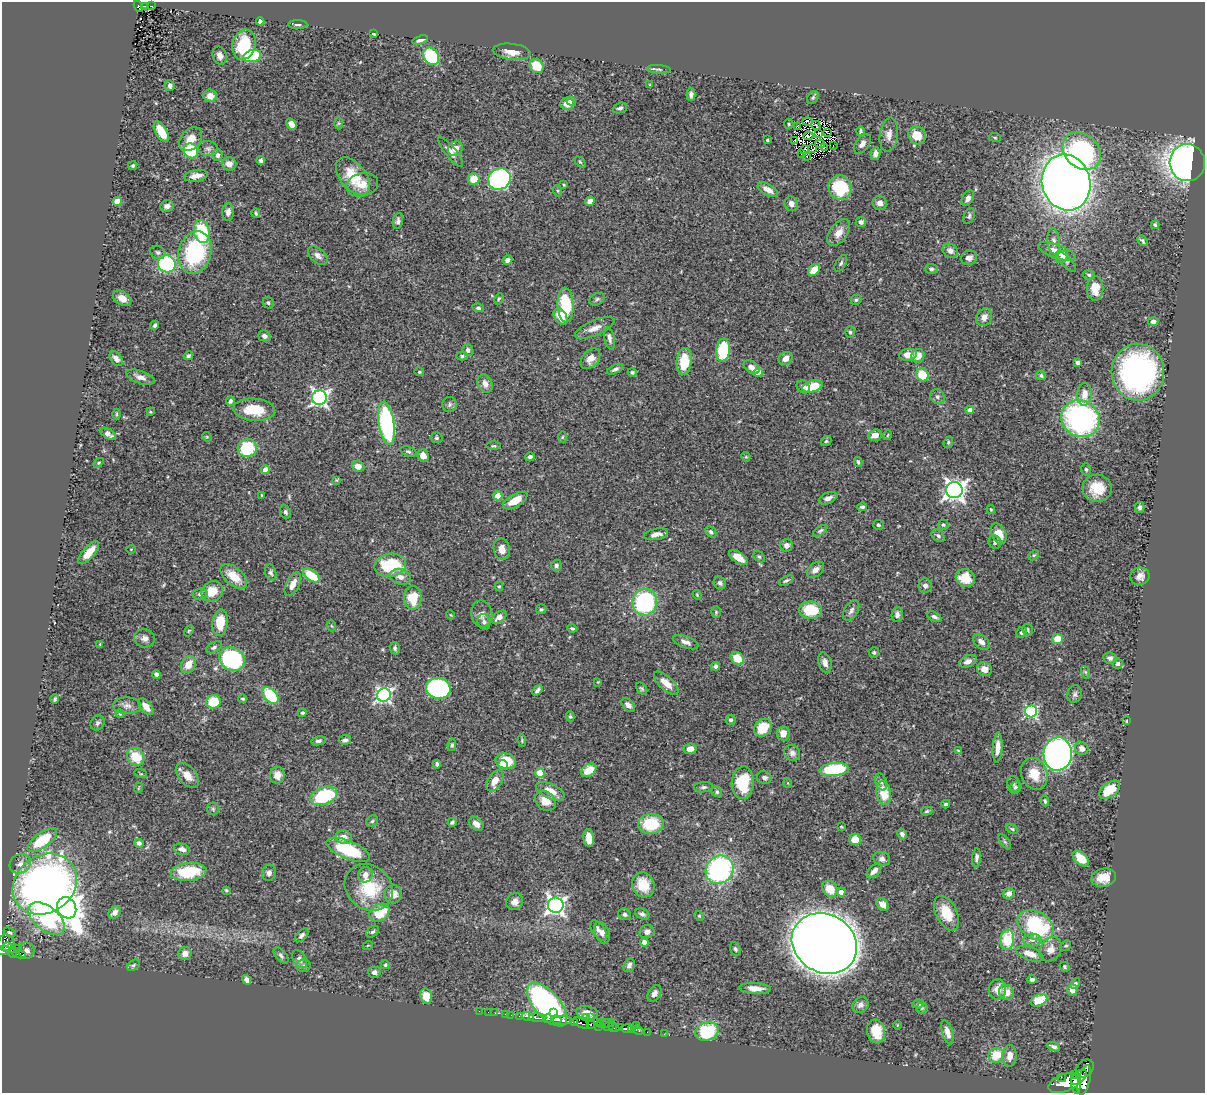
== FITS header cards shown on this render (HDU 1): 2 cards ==
NAXIS1  =                 1203
NAXIS2  =                 1091

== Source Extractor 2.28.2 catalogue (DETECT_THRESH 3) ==
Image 1203 x 1091 px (HDU 1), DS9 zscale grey, 1 PNG px = 1 image px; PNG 1207 x 1095 px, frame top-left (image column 1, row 1091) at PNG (2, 2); each listed source drawn as its Kron ellipse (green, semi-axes under 4 px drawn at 4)
Background 0.611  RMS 0.022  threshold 0.0665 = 3 sigma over >= 5 px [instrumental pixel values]
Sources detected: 449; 4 with non-positive FLUX_AUTO (blend fragments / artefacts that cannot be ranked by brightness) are neither listed nor drawn; the other 445 listed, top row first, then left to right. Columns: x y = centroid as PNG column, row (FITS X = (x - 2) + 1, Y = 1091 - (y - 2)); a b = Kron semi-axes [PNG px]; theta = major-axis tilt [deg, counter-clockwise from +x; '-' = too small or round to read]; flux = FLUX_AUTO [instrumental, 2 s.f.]
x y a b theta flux
138 6 6 3 -64 37
144 6 3 2 - 3.8
151 6 3 2 - 3.9
260 21 4 4 - 4.3
298 24 10 3 0 3.3
374 34 4 2 - 1.7
420 40 8 3 16 4.8
244 45 15 11 74 69
512 52 19 8 -7 18
220 55 9 7 -69 6.9
252 56 9 6 12 100
431 56 9 7 -56 110
536 66 7 6 - 42
659 69 12 3 -5 3.6
650 85 4 4 - 1.5
170 86 5 4 - 4.7
691 94 7 4 -90 4.5
210 96 7 6 - 13
813 98 7 5 50 2.6
571 101 5 4 - 4.8
567 104 7 6 - 10
620 108 7 5 20 3.9
807 121 5 2 - 0.91
339 123 6 4 -90 2
291 124 6 4 -58 12
789 124 5 4 - 1.9
816 125 5 2 - 0.75
798 127 4 2 - 1.3
860 131 5 3 - 2.5
161 132 11 5 -59 31
819 133 3 2 - 0.35
828 133 3 2 - 2.1
889 135 17 9 82 12
917 135 9 8 - 28
808 136 5 2 - 1.5
995 137 6 3 -9 1.5
191 139 13 9 49 19
767 140 3 3 - 1.8
795 141 3 2 - 0.69
820 144 5 2 - 1.3
862 144 11 6 53 7.4
833 146 2 2 - 1.7
825 147 4 2 - 0.0044
208 148 10 7 -11 5.1
455 148 8 7 - 13
813 149 4 2 - 0.6
805 150 4 3 - 0.024
191 151 7 7 - 75
1082 151 21 16 -42 200
450 152 19 5 -51 9.6
801 153 3 3 - 0.78
875 154 6 5 - 7.3
217 155 6 5 - 5.1
807 157 3 2 - 2.4
261 161 4 4 - 2.9
580 162 6 4 -45 1.9
1187 163 18 17 - 720
229 164 7 7 - 8.2
133 165 5 4 - 2.3
196 176 12 5 10 13
353 176 22 13 -50 48
474 179 6 6 - 27
499 179 12 10 34 320
1066 182 28 24 -75 2000
362 185 16 11 14 19
564 185 3 2 - 1.4
840 188 12 11 - 68
768 190 11 5 -28 11
558 191 6 3 -71 1.8
968 198 8 5 62 7.8
118 201 4 4 - 31
590 201 5 4 - 9
880 203 7 7 - 7.6
791 204 7 6 - 9.1
167 206 7 5 9 6.7
228 212 9 6 86 7.2
256 213 5 3 - 2.3
969 216 8 5 66 3.2
398 221 8 5 80 4.1
861 222 5 5 - 3.8
1155 225 4 3 - 2.8
202 232 12 8 -76 86
839 233 15 8 54 13
1054 241 13 6 -83 6.6
1142 241 6 3 -49 2.9
950 251 8 6 -30 6.4
158 252 8 6 -27 3.6
1057 252 20 7 -19 26
195 253 22 16 75 150
318 256 11 7 -43 6.7
1062 257 7 5 43 5.1
969 258 8 7 - 6.8
507 260 5 4 - 6.6
1066 262 13 5 -47 3.8
841 263 9 5 59 3.1
167 264 9 8 - 170
931 269 6 5 - 3
814 270 7 5 46 20
1089 275 6 4 -16 2.7
1095 288 12 8 88 23
122 298 10 6 -35 14
499 299 6 4 65 2.1
597 299 8 6 30 3.4
856 300 5 5 - 2.4
268 303 6 5 - 3.1
566 305 17 8 -86 70
478 308 6 4 -12 3.1
561 317 9 6 -58 22
984 317 9 7 57 9.3
1153 321 5 4 - 4.9
155 325 4 3 - 3.2
595 328 21 7 23 12
850 332 5 5 - 3
265 336 6 5 - 5.4
609 338 11 5 -77 6.4
468 350 6 5 - 5
723 350 11 7 84 72
908 355 9 6 8 16
188 356 5 3 - 3
462 356 6 4 1 2.5
918 356 7 6 - 18
786 358 7 6 - 11
116 359 8 5 -52 8.5
590 359 12 8 49 12
684 361 13 7 84 50
1077 363 4 4 - 7.4
751 367 9 6 -35 9
615 369 8 4 26 4.1
419 372 5 4 - 1.6
632 372 4 4 - 2.5
758 372 4 4 - 18
1138 372 28 26 -87 350
922 375 7 6 - 38
1041 375 5 4 - 2.9
140 377 15 6 -18 9
485 384 10 7 -68 10
812 386 10 5 16 46
803 387 7 6 - 5
1084 394 11 7 84 15
937 396 8 7 - 4.8
319 398 7 7 - 470
230 401 5 4 - 4.2
450 404 7 7 - 4
254 410 21 11 -4 47
970 410 4 4 - 9.5
150 412 3 2 - 1.5
117 414 5 3 - 1.5
1080 419 20 18 -33 330
387 423 22 8 -81 220
108 434 9 4 -29 8.4
875 435 7 5 19 12
888 435 5 3 - 1.2
207 437 5 4 - 1.5
562 437 6 4 88 1.7
436 438 6 5 - 2.6
826 441 5 4 - 2.2
948 442 6 4 69 2.3
494 446 7 3 0 2
247 448 9 9 - 93
408 452 8 5 -22 3
423 456 6 5 - 13
530 457 4 3 - 3.2
746 457 5 4 - 1.5
858 462 5 3 - 2.3
98 463 5 3 - 1.7
358 466 6 5 - 11
1086 469 6 4 -74 2.6
265 470 4 4 - 19
336 480 4 3 - 1.5
1097 488 14 14 - 33
954 490 8 8 - 900
261 495 3 2 - 1.3
498 496 4 4 - 31
828 498 10 5 22 7.4
515 500 13 6 29 26
862 507 5 4 - 3.6
1140 507 5 4 - 4
991 509 4 3 - 1.5
285 512 7 5 -67 3.4
878 525 5 5 - 2.8
943 525 5 5 - 2.5
820 531 8 4 35 3
711 532 6 4 -46 3.2
656 534 12 5 10 9.3
999 534 11 7 -64 23
938 536 7 5 -39 3.5
995 542 7 6 - 4.2
786 545 6 6 - 6.5
131 549 5 3 - 1.1
502 549 11 8 -79 14
89 553 14 5 49 25
1034 555 6 4 43 2.2
759 556 6 4 -47 2.8
738 557 10 5 -34 17
390 565 16 11 12 81
556 565 5 5 - 4.5
815 570 10 6 39 8.3
271 572 8 5 -72 3.6
311 575 9 5 -35 47
234 576 16 8 -41 29
1140 576 10 8 19 9.6
400 577 11 7 -16 10
965 578 10 8 -26 33
786 581 8 4 26 3.1
720 583 6 5 - 4.1
293 584 13 6 63 14
499 586 4 4 - 2
925 586 7 6 - 5
212 591 11 9 32 27
200 594 7 5 8 4.1
697 595 5 3 - 1.4
413 598 12 9 88 42
645 602 13 12 - 190
541 609 5 5 - 2.2
810 610 11 8 -2 51
851 611 11 6 58 6
716 612 6 4 -89 2.1
482 614 13 10 -81 8.8
897 614 7 5 86 4.7
451 615 4 3 - 1.3
499 617 9 5 37 8
934 617 7 4 -29 4
484 622 8 6 -72 5
220 623 13 7 83 32
332 626 6 3 -69 1.6
572 628 5 3 - 2.5
1028 630 6 5 - 2.4
189 631 6 4 58 1.8
1021 633 6 5 - 3.3
145 638 10 9 - 8.3
1058 639 5 5 - 30
686 642 13 6 -21 7.9
981 642 9 6 -42 8.3
100 644 4 3 - 1.1
214 647 8 5 27 3.8
395 648 6 5 - 3.6
874 652 5 5 - 2.4
737 658 7 6 - 30
1110 658 7 5 -8 4.9
232 659 13 11 -34 210
968 661 9 5 24 9.4
825 662 10 6 -73 7.7
188 664 9 7 59 18
1118 664 5 5 - 3.9
716 666 4 4 - 4.6
984 669 7 7 - 12
1085 672 6 4 -70 2.2
156 674 4 4 - 5.2
598 682 4 3 - 1.1
666 683 15 7 -42 18
438 688 12 10 -12 190
642 688 7 4 -49 2.4
537 690 6 3 51 4
1075 694 9 7 76 4.4
270 695 10 6 -46 80
384 695 7 6 - 370
55 699 5 3 - 2.5
243 699 4 4 - 2.1
213 702 7 6 - 48
628 705 8 5 -43 6.9
127 706 14 8 -2 8.3
146 707 10 5 -50 12
1031 711 6 6 - 220
302 713 4 4 - 2.3
120 714 4 4 - 1.6
570 716 5 4 - 2.2
731 720 5 5 - 3.9
1127 721 3 2 - 1.4
98 723 8 6 57 4.1
763 728 9 8 - 39
783 733 7 6 - 14
345 740 6 4 5 3.9
318 741 7 4 11 3.9
522 741 6 4 -82 1.9
452 745 6 4 82 2.9
998 748 15 5 87 12
1082 748 7 6 - 8.7
690 749 6 5 - 9.8
958 751 4 3 - 1.5
792 753 8 7 - 6.3
1058 754 17 14 86 590
136 757 10 8 -51 35
506 761 10 7 -10 50
437 764 4 3 - 2.9
503 765 5 4 - 17
834 769 15 6 5 110
589 770 8 6 33 26
540 773 4 4 - 47
141 774 6 4 -18 1.6
1034 774 16 13 -67 29
187 775 14 8 -49 16
277 775 8 7 - 14
764 778 7 6 - 5.7
495 781 11 7 58 18
881 782 9 5 -70 4.3
743 783 16 11 87 60
788 783 5 3 - 1.2
1014 784 8 6 -73 3.3
703 787 9 5 5 4
1015 787 7 5 43 3.5
138 788 5 3 - 1.2
1110 790 12 7 37 38
550 791 15 7 -25 20
717 792 6 5 - 3.1
884 793 12 7 -81 34
324 796 14 8 20 130
545 801 11 9 -43 18
1045 801 5 4 - 2.3
946 804 4 4 - 3.2
213 809 6 6 - 2.8
927 811 6 4 17 2.3
372 821 6 5 - 2.4
452 822 5 4 - 3
476 824 8 6 -43 11
651 824 13 10 8 63
841 827 4 2 - 1.1
1012 829 7 4 -31 2.3
902 834 6 4 -58 4.8
344 837 8 6 -15 11
589 838 9 5 -83 17
855 839 6 5 - 24
42 840 17 7 36 67
1005 842 9 4 -54 2.6
139 843 5 4 - 4.1
182 849 8 5 -14 8.2
348 850 23 9 -23 86
976 858 9 4 85 5.1
1081 858 9 6 -42 23
882 859 8 7 - 6.4
20 864 11 9 30 10
720 870 15 13 53 260
874 871 9 5 44 8.9
188 872 18 9 6 69
269 873 8 7 - 6
365 875 8 7 - 10
1104 878 12 9 13 20
45 884 34 28 37 850
643 885 13 11 -65 34
369 887 25 22 -39 70
830 889 9 7 -53 25
226 890 4 4 - 1.8
841 892 4 4 - 9.9
393 894 9 8 - 13
1009 894 6 5 - 7
515 902 9 7 50 9.2
882 904 7 5 -47 17
556 905 8 7 - 590
67 908 11 9 -60 2200
115 913 7 5 42 8.7
379 913 11 8 35 37
947 913 19 10 -63 38
625 914 6 5 - 3.5
642 914 7 5 -26 4
699 916 5 4 - 1.6
47 919 21 12 -39 170
1036 925 19 13 -31 140
599 930 12 6 -55 6.2
10 932 6 4 -29 2.7
373 932 7 5 38 3
647 932 7 6 - 6.9
602 933 11 7 -68 7.7
302 935 8 5 44 4.1
1007 940 10 7 83 54
1032 940 9 6 0 6.2
644 942 4 4 - 13
6 943 8 8 - 230
824 943 34 29 -30 2800
368 945 5 3 - 1.1
1066 946 6 5 - 2.1
7 947 4 3 - 100
18 949 2 2 - 4.2
735 949 7 5 -68 3.4
1051 949 13 10 57 14
4 951 7 4 8 220
26 951 8 8 - 5.6
13 954 4 3 - 19
19 954 7 3 -11 29
185 954 7 6 - 9.2
1030 954 14 6 -21 17
281 956 9 5 -50 4.2
300 959 10 6 -58 6.3
133 965 7 5 40 2.7
385 965 4 4 - 2.4
629 965 7 5 64 4.8
304 966 7 6 - 3.6
1065 967 5 4 - 2.1
374 972 6 5 - 4.8
1032 979 5 3 - 4.5
247 980 5 4 - 6.2
1075 984 6 4 60 2.8
755 988 16 5 -4 12
997 989 10 8 83 14
1072 990 6 5 - 9.4
1006 992 8 7 - 17
654 993 9 6 58 6.8
426 996 8 6 -77 17
1039 1000 9 5 26 48
918 1004 6 4 8 3
547 1005 26 13 -49 380
860 1005 8 7 - 6.3
922 1008 5 5 - 2.5
479 1011 2 2 - 1.5
488 1012 2 2 - 4.1
495 1013 2 2 - 1.9
553 1013 3 3 - 38
587 1013 11 6 -11 14
505 1014 2 2 - 4.9
511 1015 2 2 - 2.2
519 1016 3 2 - 28
527 1017 6 3 -16 160
586 1017 3 2 - 81
538 1018 9 3 -2 210
591 1018 3 2 - 10
547 1019 4 3 - 160
556 1020 5 3 - 260
562 1020 10 4 2 560
575 1022 4 3 - 72
581 1023 9 4 -27 170
600 1023 3 2 - 28
605 1023 10 4 5 31
590 1024 3 3 - 76
636 1025 3 2 - 15
897 1025 4 3 - 1.2
609 1026 5 3 - 17
598 1027 3 2 - 9.1
614 1027 6 3 -27 14
619 1028 3 2 - 12
627 1028 5 3 - 350
631 1030 4 3 - 120
638 1030 6 3 -19 26
876 1031 12 9 -79 32
647 1032 2 2 - 4.8
707 1032 12 9 16 95
947 1032 12 5 -74 12
664 1034 3 2 - 4.6
1054 1047 7 3 -23 4.1
996 1055 8 7 - 40
1010 1056 11 7 88 15
1085 1068 10 8 50 380
1075 1074 4 3 - 110
1061 1077 2 2 - 9.6
1079 1077 9 5 43 140
1084 1080 15 6 76 620
1064 1083 17 9 20 1600
1076 1084 9 4 -79 9.5
At the frame edge (FLAGS 8, measured only in part): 1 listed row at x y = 4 951
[4 non-positive-flux detections neither listed nor drawn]